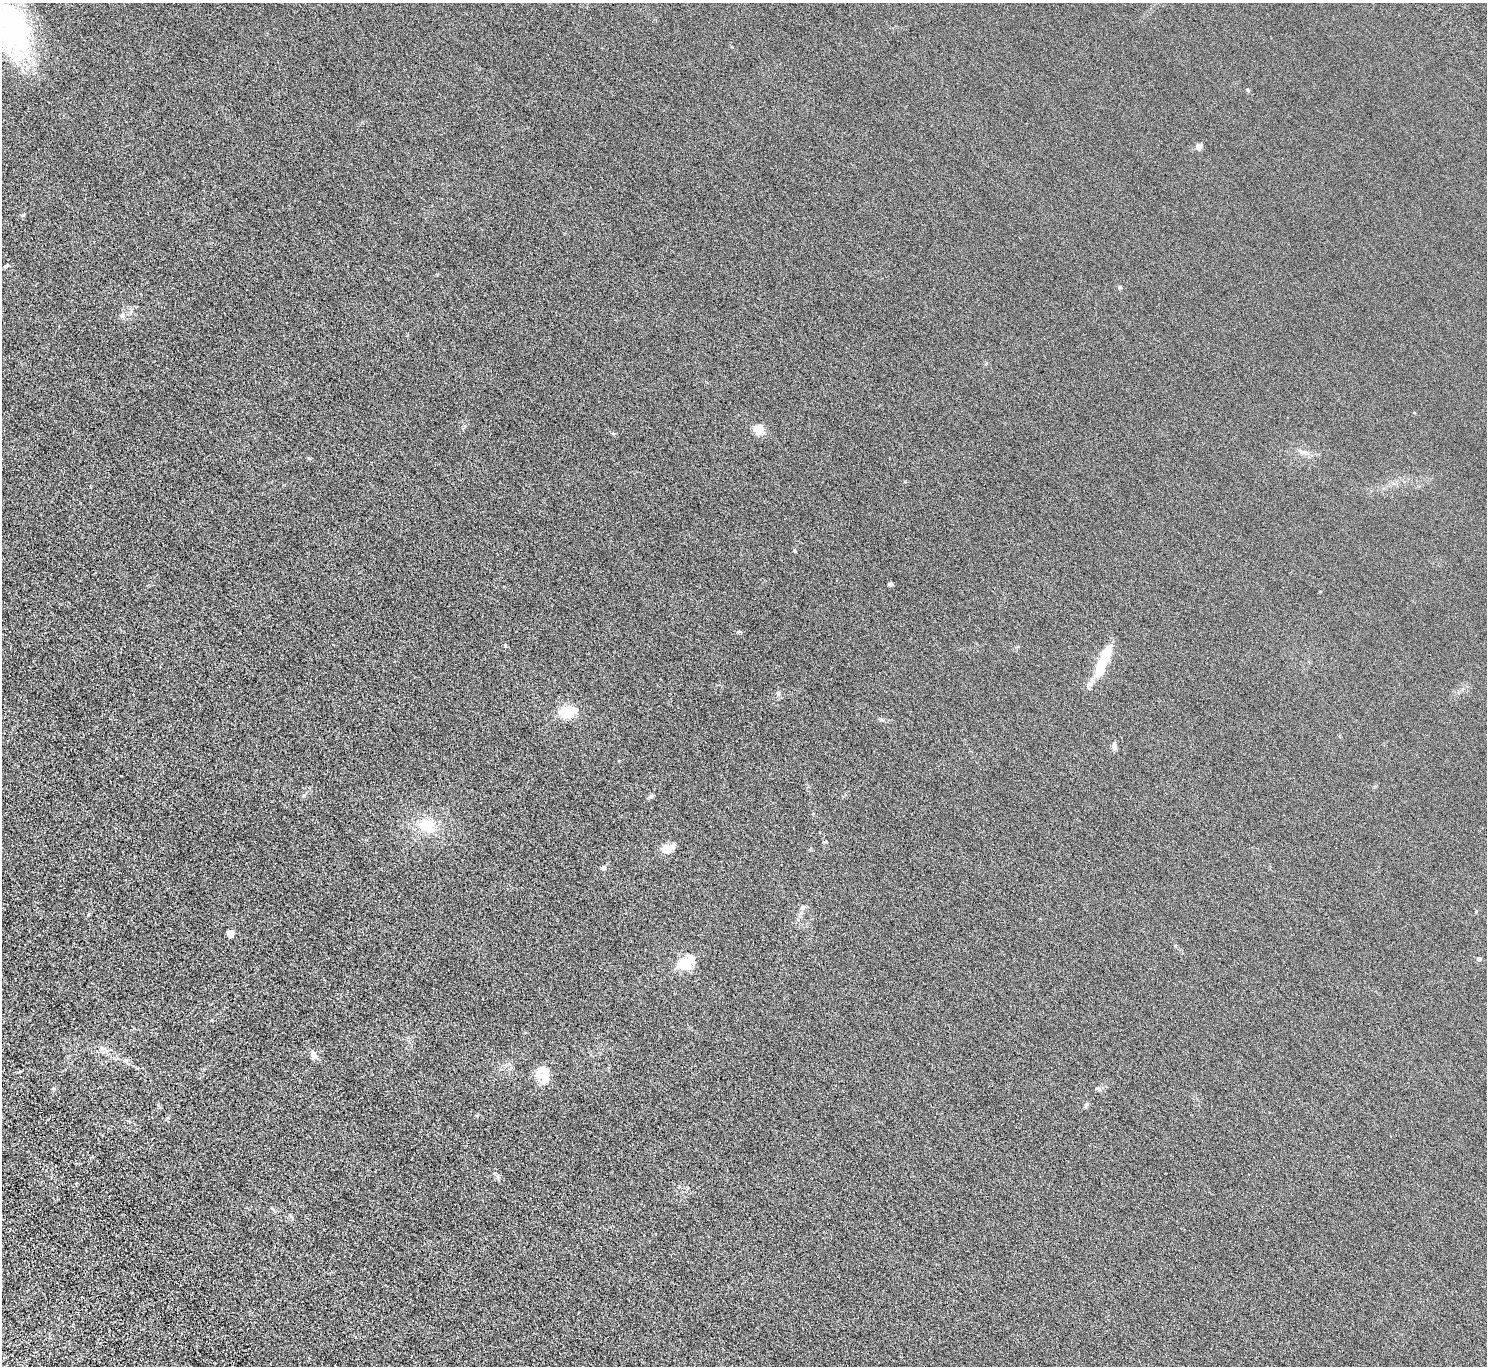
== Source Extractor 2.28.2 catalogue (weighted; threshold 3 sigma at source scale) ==
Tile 7 of 4 x 4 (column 3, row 2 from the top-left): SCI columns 3074-4558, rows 2985-4348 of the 6146 x 6105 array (HDU 1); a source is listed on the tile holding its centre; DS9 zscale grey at full resolution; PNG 1489 x 1368 px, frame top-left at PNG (2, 3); no overlay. Nothing masked; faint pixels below the display range render black.
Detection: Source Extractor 2.28.2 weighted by HDU 2 'WHT'; one run over the whole footprint, this tile lists its part. Background 0.0318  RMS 0.0058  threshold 0.0239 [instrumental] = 3 sigma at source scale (4.09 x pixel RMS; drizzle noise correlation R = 1.36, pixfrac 0.8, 0.05/0.05 arcsec/px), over >= 5 px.
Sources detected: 33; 3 inside a brighter listed object's ellipse — not listed separately; the other 30 listed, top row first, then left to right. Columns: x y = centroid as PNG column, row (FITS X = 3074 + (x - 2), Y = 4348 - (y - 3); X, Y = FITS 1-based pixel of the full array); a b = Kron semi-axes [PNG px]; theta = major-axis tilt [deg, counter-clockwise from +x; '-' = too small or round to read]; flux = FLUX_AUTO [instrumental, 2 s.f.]
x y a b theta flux
13 28 73 38 -74 87
1248 90 5 4 - 0.53
1199 147 8 7 - 2
6 266 7 5 28 0.85
1120 287 5 5 - 0.76
122 315 9 8 - 2
759 429 12 12 - 4.8
613 433 6 4 -44 0.58
1304 452 15 7 -12 2.8
794 551 5 4 - 0.64
890 584 4 4 - 1.6
739 631 6 4 1 0.62
505 646 5 4 - 0.53
1103 662 41 10 68 18
778 693 7 5 63 1.1
573 709 14 8 -37 3.4
565 712 6 5 - 40
1114 746 10 6 -86 1.8
427 825 22 18 -40 12
667 848 7 5 17 14
603 868 5 5 - 2.1
803 907 9 7 23 1.6
231 933 5 5 - 8.8
691 957 13 8 -58 3.6
1478 959 5 5 - 0.94
684 963 6 5 - 45
313 1055 13 7 -83 2.4
538 1074 18 9 81 4.1
547 1075 8 7 - 2
1086 1105 7 4 65 0.82
Isophote crosses this tile's border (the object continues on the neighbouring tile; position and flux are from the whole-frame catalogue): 1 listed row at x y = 13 28
Unlisted compact peaks at least as high as the median listed source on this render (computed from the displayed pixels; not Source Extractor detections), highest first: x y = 23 215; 651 796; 54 1088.